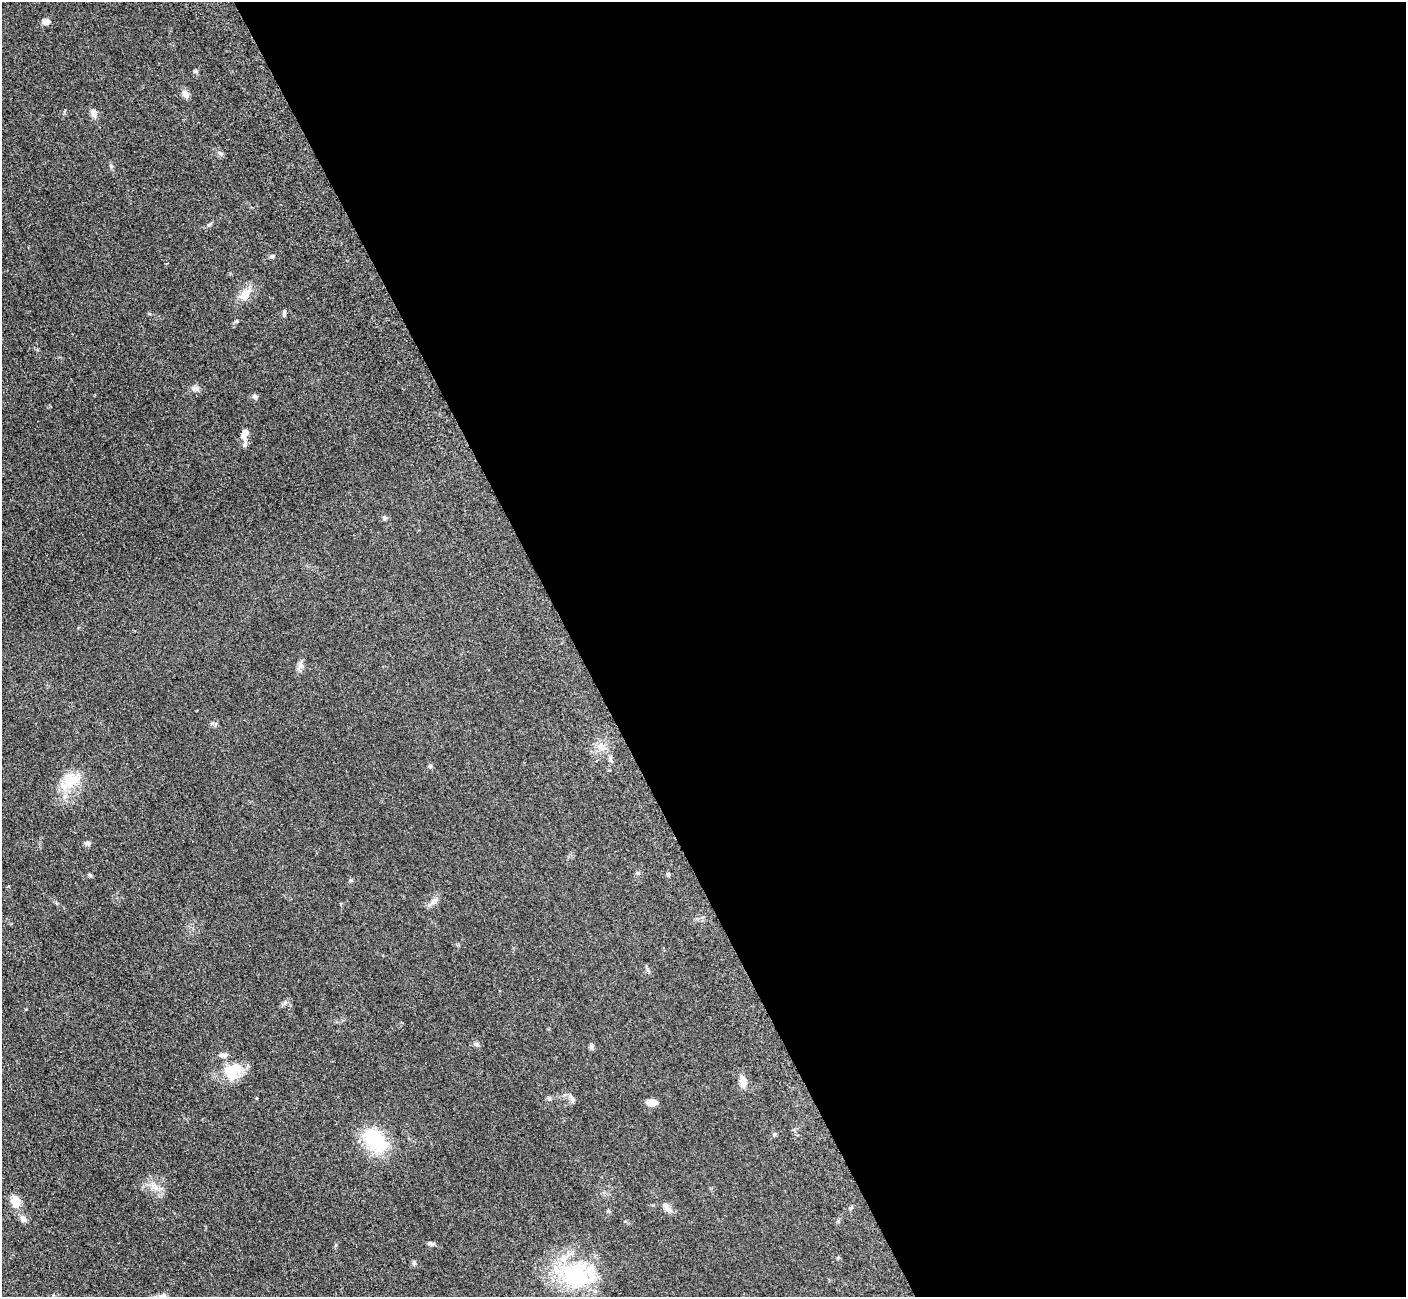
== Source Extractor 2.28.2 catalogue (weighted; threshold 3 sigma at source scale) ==
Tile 8 of 4 x 4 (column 4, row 2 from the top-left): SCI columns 4278-5681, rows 2778-4072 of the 5700 x 5663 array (HDU 1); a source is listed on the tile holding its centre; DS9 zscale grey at full resolution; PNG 1408 x 1299 px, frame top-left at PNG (2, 2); no overlay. Shown black and unused: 59% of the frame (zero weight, under 3 of 5 exposures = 3% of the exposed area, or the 3 px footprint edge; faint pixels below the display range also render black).
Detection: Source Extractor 2.28.2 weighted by HDU 2 'WHT'; one run over the whole footprint, this tile lists its part. Background 0.0531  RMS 0.0059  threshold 0.0264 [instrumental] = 3 sigma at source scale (4.5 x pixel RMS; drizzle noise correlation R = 1.50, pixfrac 1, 0.05/0.05 arcsec/px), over >= 5 px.
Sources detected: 38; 3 inside a brighter listed object's ellipse — not listed separately; the other 35 listed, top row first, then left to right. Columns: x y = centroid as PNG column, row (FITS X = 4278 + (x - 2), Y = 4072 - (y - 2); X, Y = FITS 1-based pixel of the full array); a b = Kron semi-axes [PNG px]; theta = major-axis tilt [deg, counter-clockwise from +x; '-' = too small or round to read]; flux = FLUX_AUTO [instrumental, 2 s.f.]
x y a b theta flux
46 21 8 6 14 3.1
185 94 11 7 -54 2.9
93 113 9 8 - 3
221 154 7 4 0 0.96
111 166 7 4 -46 0.87
272 256 7 5 11 1.1
245 294 20 12 52 7
284 314 9 5 -85 1.1
195 389 11 4 5 1.6
254 396 8 6 -25 1.4
245 434 14 8 72 4.3
384 518 6 6 - 1
301 665 10 8 -89 2.5
610 758 9 3 -86 1.3
430 766 6 5 - 0.98
70 781 25 15 40 15
88 843 7 6 - 1.5
668 874 5 5 - 0.79
89 875 6 4 -43 0.89
350 880 5 5 - 0.78
436 900 9 6 60 1.9
476 1044 8 5 -17 1.2
591 1046 8 6 89 1.2
232 1071 26 19 54 14
743 1081 16 7 -82 4.9
572 1100 9 6 -48 1.7
652 1102 13 7 -5 3.7
375 1140 33 22 -51 30
155 1187 7 6 - 2.2
16 1201 15 12 -79 6.2
667 1208 18 6 -52 3.1
23 1219 9 7 -36 2.7
431 1244 10 5 -9 1.3
414 1263 6 5 - 1
575 1275 39 34 -32 51
Unlisted compact peaks at least as high as the median listed source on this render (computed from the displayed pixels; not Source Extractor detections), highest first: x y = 195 71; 237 321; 208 225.